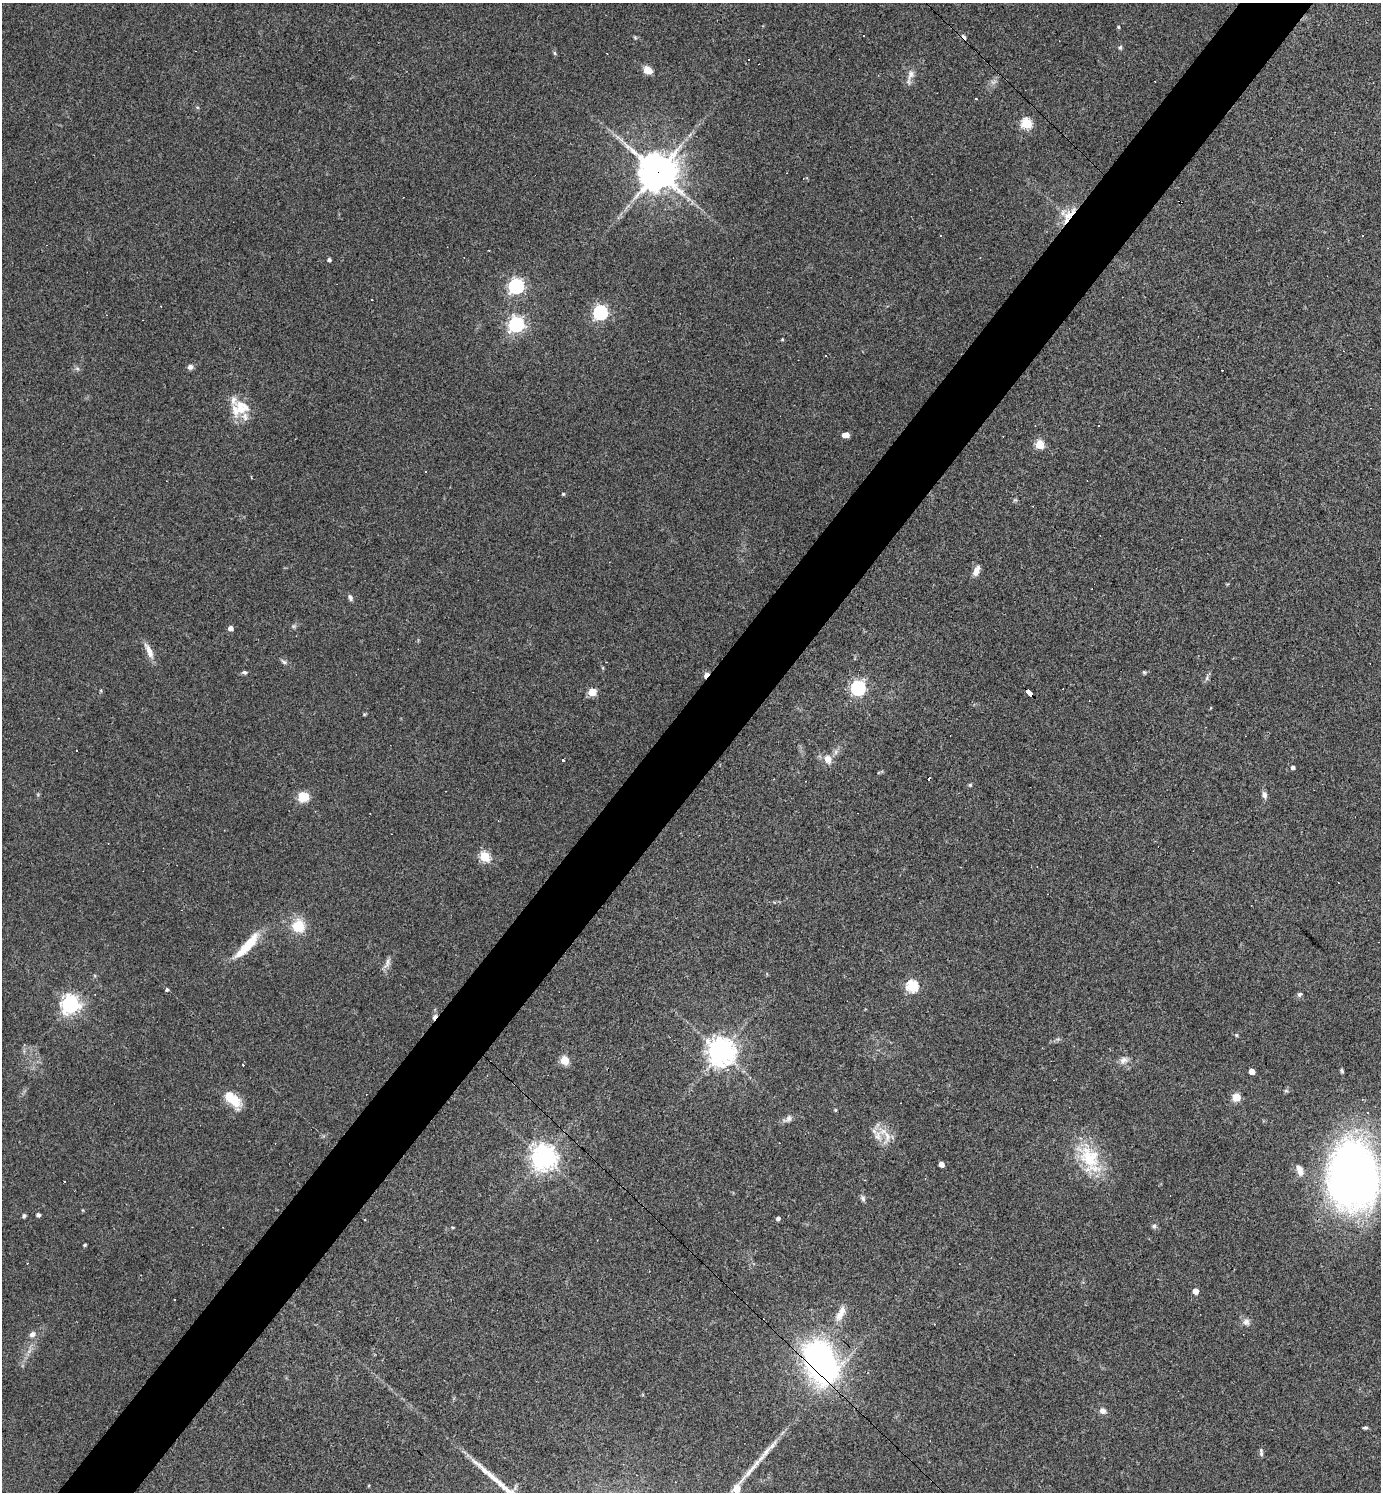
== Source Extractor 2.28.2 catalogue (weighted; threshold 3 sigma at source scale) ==
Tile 7 of 4 x 4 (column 3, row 2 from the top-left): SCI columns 2911-4289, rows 2981-4470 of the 5962 x 5960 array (HDU 1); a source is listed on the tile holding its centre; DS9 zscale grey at full resolution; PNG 1383 x 1494 px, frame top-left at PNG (2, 3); no overlay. Shown black and unused: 5% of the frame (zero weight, under 3 of 4 exposures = <1% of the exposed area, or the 3 px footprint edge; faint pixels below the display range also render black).
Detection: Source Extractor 2.28.2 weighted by HDU 2 'WHT'; one run over the whole footprint, this tile lists its part. Background 0.0419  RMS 0.0048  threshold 0.0218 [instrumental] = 3 sigma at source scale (4.5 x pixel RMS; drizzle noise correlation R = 1.50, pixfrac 1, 0.05/0.05 arcsec/px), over >= 5 px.
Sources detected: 117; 1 too faint to see at this stretch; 17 cosmic-ray / hot-pixel residue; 2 long thin detections or spike segments (spike, bleed or trail) — not listed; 5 inside a brighter listed object's ellipse — not listed separately; the other 92 listed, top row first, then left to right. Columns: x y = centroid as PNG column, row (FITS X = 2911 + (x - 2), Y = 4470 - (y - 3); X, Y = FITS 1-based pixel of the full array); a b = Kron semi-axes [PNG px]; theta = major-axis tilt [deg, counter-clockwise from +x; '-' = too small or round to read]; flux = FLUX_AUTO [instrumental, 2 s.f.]
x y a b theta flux
1118 27 4 4 - 0.49
635 37 6 4 -20 0.63
1120 47 6 5 - 0.83
554 53 6 4 -87 0.7
648 70 9 7 -35 5
911 75 16 9 64 3.6
993 82 9 6 18 1.7
197 107 5 4 - 0.55
1027 123 5 5 - 43
618 137 5 5 - 0.95
657 172 13 12 - 1200
1068 216 15 12 87 7.9
329 260 4 4 - 1.1
516 286 6 6 - 130
600 312 6 6 - 110
516 324 6 6 - 140
782 339 4 4 - 0.46
190 367 7 6 - 1.7
77 369 7 5 -43 1.1
1222 370 3 2 - 0.81
240 408 25 16 -89 9.9
1099 425 3 3 - 1.8
845 435 6 4 6 4.9
1040 444 5 5 - 22
563 494 4 4 - 0.63
976 571 12 6 66 3.7
350 598 9 5 -70 1.3
293 626 7 5 20 0.98
230 628 4 4 - 2.7
149 651 23 7 -66 4.6
284 662 9 6 -30 1.3
603 668 5 3 - 0.49
244 672 7 5 -18 0.95
1144 672 6 5 - 0.73
706 675 7 4 51 2.6
1207 678 6 5 - 1
858 688 6 6 - 110
592 692 5 5 - 17
1029 692 7 4 -45 68
364 714 5 3 - 0.51
77 750 3 2 - 0.6
836 752 8 5 62 1.5
828 759 13 9 -69 4.1
563 760 3 3 - 1.8
1293 767 4 4 - 1.6
970 785 5 5 - 0.66
1264 795 8 6 -79 2.2
303 797 12 11 - 7.7
485 857 5 5 - 35
298 926 16 15 - 12
247 945 41 9 48 15
387 963 17 6 70 2.6
912 986 6 6 - 54
167 990 4 4 - 0.95
1299 994 7 6 - 1.1
70 1004 7 7 - 250
1236 1035 5 4 - 0.52
721 1052 8 8 - 660
565 1060 5 5 - 20
1124 1060 13 9 27 2.9
243 1065 3 3 - 0.83
1342 1071 5 4 - 0.81
1252 1072 5 4 - 5.2
1236 1097 5 5 - 18
233 1099 23 11 -45 11
835 1110 4 4 - 0.57
1367 1113 3 3 - 3.9
788 1119 14 7 31 2.1
886 1134 33 15 -68 9
543 1157 8 8 - 520
1089 1159 44 24 -60 27
941 1164 4 4 - 3.7
1300 1170 13 7 -71 3.8
1353 1176 66 50 -83 280
863 1198 9 6 -65 1.3
38 1215 4 4 - 1.4
24 1216 4 3 - 1.1
778 1218 4 4 - 1.4
364 1220 3 2 - 0.55
1154 1226 7 6 - 1.1
452 1227 5 3 - 0.44
85 1245 4 3 - 0.63
1195 1291 4 4 - 5
174 1300 2 2 - 0.34
840 1314 24 9 63 6.3
1246 1322 10 9 - 2.4
32 1334 8 6 28 2.2
820 1362 39 26 -68 150
1102 1411 8 7 - 2.6
1365 1428 5 4 - 0.83
1261 1452 11 4 -84 1.2
737 1489 6 5 - 10
Overlapping masked pixels (flux is a lower limit): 5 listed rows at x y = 657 172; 1068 216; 706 675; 1029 692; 820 1362
Isophote crosses this tile's border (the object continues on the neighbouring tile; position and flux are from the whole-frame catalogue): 2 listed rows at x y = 1353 1176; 737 1489